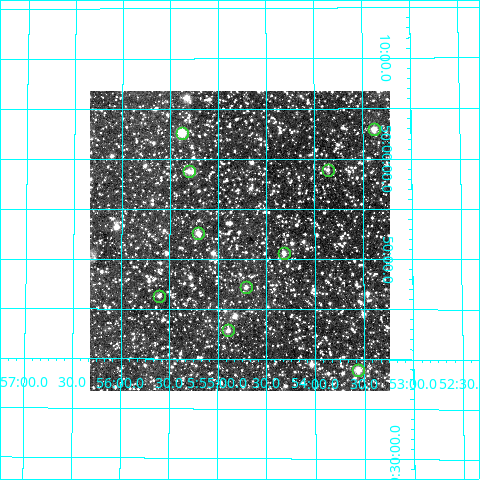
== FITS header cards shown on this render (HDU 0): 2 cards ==
NAXIS1  =                  300
NAXIS2  =                  300

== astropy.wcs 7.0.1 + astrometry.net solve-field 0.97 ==
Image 300 x 300 px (HDU 0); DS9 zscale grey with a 90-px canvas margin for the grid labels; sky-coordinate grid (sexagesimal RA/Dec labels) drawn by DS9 from the SOLVED WCS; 10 Tycho-2 reference stars matched to detected sources circled (green)
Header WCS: RA---TAN/DEC--TAN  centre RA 05:54:47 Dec +49:52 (88.69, +49.86 deg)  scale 6 arcsec/px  FOV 30.0' x 30.0'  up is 0 deg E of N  parity normal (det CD < 0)
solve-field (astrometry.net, Tycho-2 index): VERIFIED the header's WCS against the Tycho-2 star catalogue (verified at 2 index scales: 9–10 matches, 0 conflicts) and refined it, rather than solving blind
Solved WCS: RA---TAN-SIP/DEC--TAN-SIP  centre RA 05:54:46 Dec +49:52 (88.69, +49.86 deg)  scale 6 arcsec/px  FOV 30.0' x 30.0'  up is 0 deg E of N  parity normal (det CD < 0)
The solver's refit moves the header's centre by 1.6 arcsec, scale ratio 0.9997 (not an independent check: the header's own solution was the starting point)
Tycho-2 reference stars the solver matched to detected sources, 10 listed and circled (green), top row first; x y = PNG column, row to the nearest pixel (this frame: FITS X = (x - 90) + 1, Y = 300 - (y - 91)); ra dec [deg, ICRS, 3 dp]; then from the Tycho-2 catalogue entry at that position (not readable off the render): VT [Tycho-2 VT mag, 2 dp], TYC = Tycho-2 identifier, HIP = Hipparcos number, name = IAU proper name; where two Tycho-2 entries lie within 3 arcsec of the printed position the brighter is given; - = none
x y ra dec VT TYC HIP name
374 129 88.345 +50.049 11.06 3369-161-1 - -
182 133 88.844 +50.044 9.59 3369-547-1 - -
328 170 88.465 +49.982 12.09 3369-1022-1 - -
189 171 88.825 +49.980 11.28 3369-283-1 - -
198 233 88.801 +49.876 11.02 3369-681-1 - -
284 253 88.580 +49.844 11.46 3369-983-1 - -
246 287 88.677 +49.787 11.85 3369-865-1 - -
159 296 88.901 +49.772 12.20 3369-1027-1 - -
228 330 88.724 +49.715 11.27 3369-857-1 - -
358 370 88.391 +49.649 10.41 3369-418-1 - -